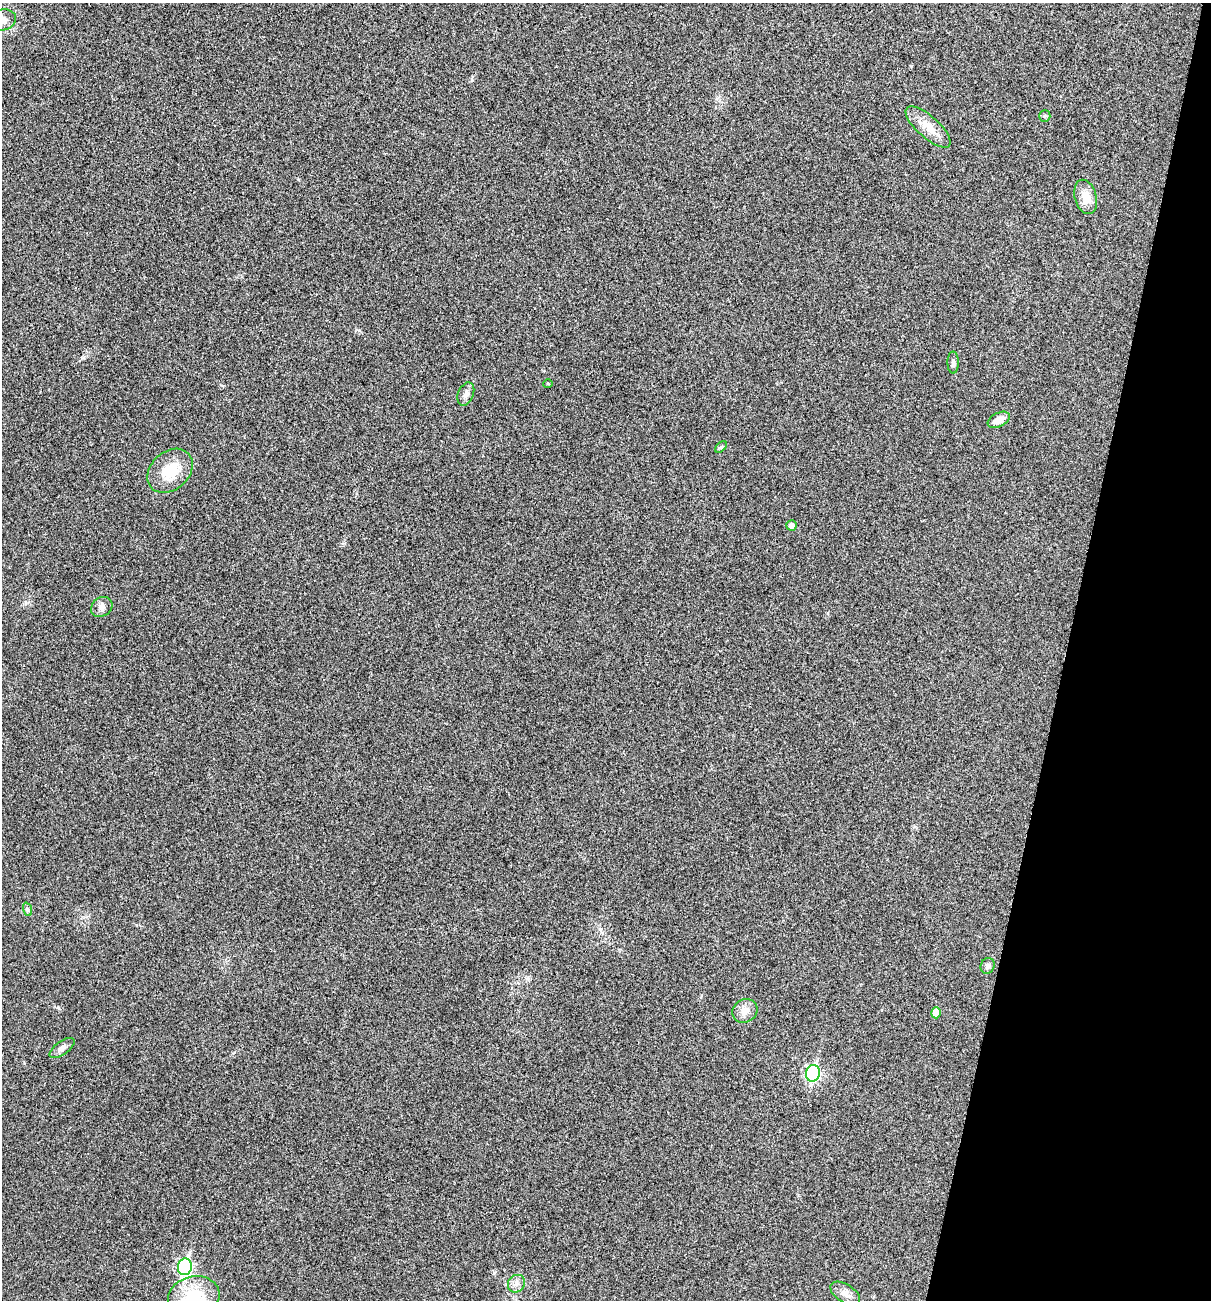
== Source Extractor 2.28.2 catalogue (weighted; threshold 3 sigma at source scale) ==
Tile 8 of 4 x 4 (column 4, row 2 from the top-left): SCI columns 3758-4966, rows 2604-3901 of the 5220 x 5205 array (HDU 1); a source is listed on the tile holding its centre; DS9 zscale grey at full resolution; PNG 1213 x 1302 px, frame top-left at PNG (2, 3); each listed source drawn as its Kron ellipse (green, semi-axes under 4 px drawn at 4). Shown black and unused: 12% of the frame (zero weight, under 3 of 4 exposures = <1% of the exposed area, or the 3 px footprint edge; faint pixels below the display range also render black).
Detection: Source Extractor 2.28.2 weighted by HDU 2 'WHT'; one run over the whole footprint, this tile lists its part. Background 0.0264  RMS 0.0059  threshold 0.0265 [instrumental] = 3 sigma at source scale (4.5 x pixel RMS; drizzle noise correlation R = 1.50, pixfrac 1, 0.05/0.05 arcsec/px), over >= 5 px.
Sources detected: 22; all 22 listed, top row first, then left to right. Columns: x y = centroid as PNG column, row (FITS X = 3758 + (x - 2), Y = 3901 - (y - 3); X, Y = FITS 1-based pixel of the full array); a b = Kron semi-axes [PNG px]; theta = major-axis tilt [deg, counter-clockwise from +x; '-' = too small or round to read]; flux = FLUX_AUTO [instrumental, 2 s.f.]
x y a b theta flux
2 20 14 10 16 4.9
1045 116 6 5 - 0.88
928 127 28 11 -42 9.3
1086 197 17 11 -74 8.4
953 362 11 5 -89 1.7
548 384 5 3 - 0.54
466 394 12 7 68 3
999 420 12 7 26 5.1
721 447 7 4 44 0.91
170 471 25 19 42 17
791 525 5 5 - 2.5
102 607 11 9 36 2.9
27 909 7 4 -72 1.1
988 966 8 7 - 2
745 1011 13 11 35 5.5
936 1013 5 5 - 7.3
62 1048 14 6 36 2.7
813 1073 8 7 - 100
185 1267 8 7 - 89
516 1284 9 8 - 2.7
845 1293 17 9 -32 4.1
194 1297 26 20 15 29
Isophote crosses this tile's border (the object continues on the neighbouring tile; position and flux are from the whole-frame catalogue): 2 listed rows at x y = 2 20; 194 1297
Unlisted compact peaks at least as high as the median listed source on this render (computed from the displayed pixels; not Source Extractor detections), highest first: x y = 58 1007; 359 330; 472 80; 298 179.